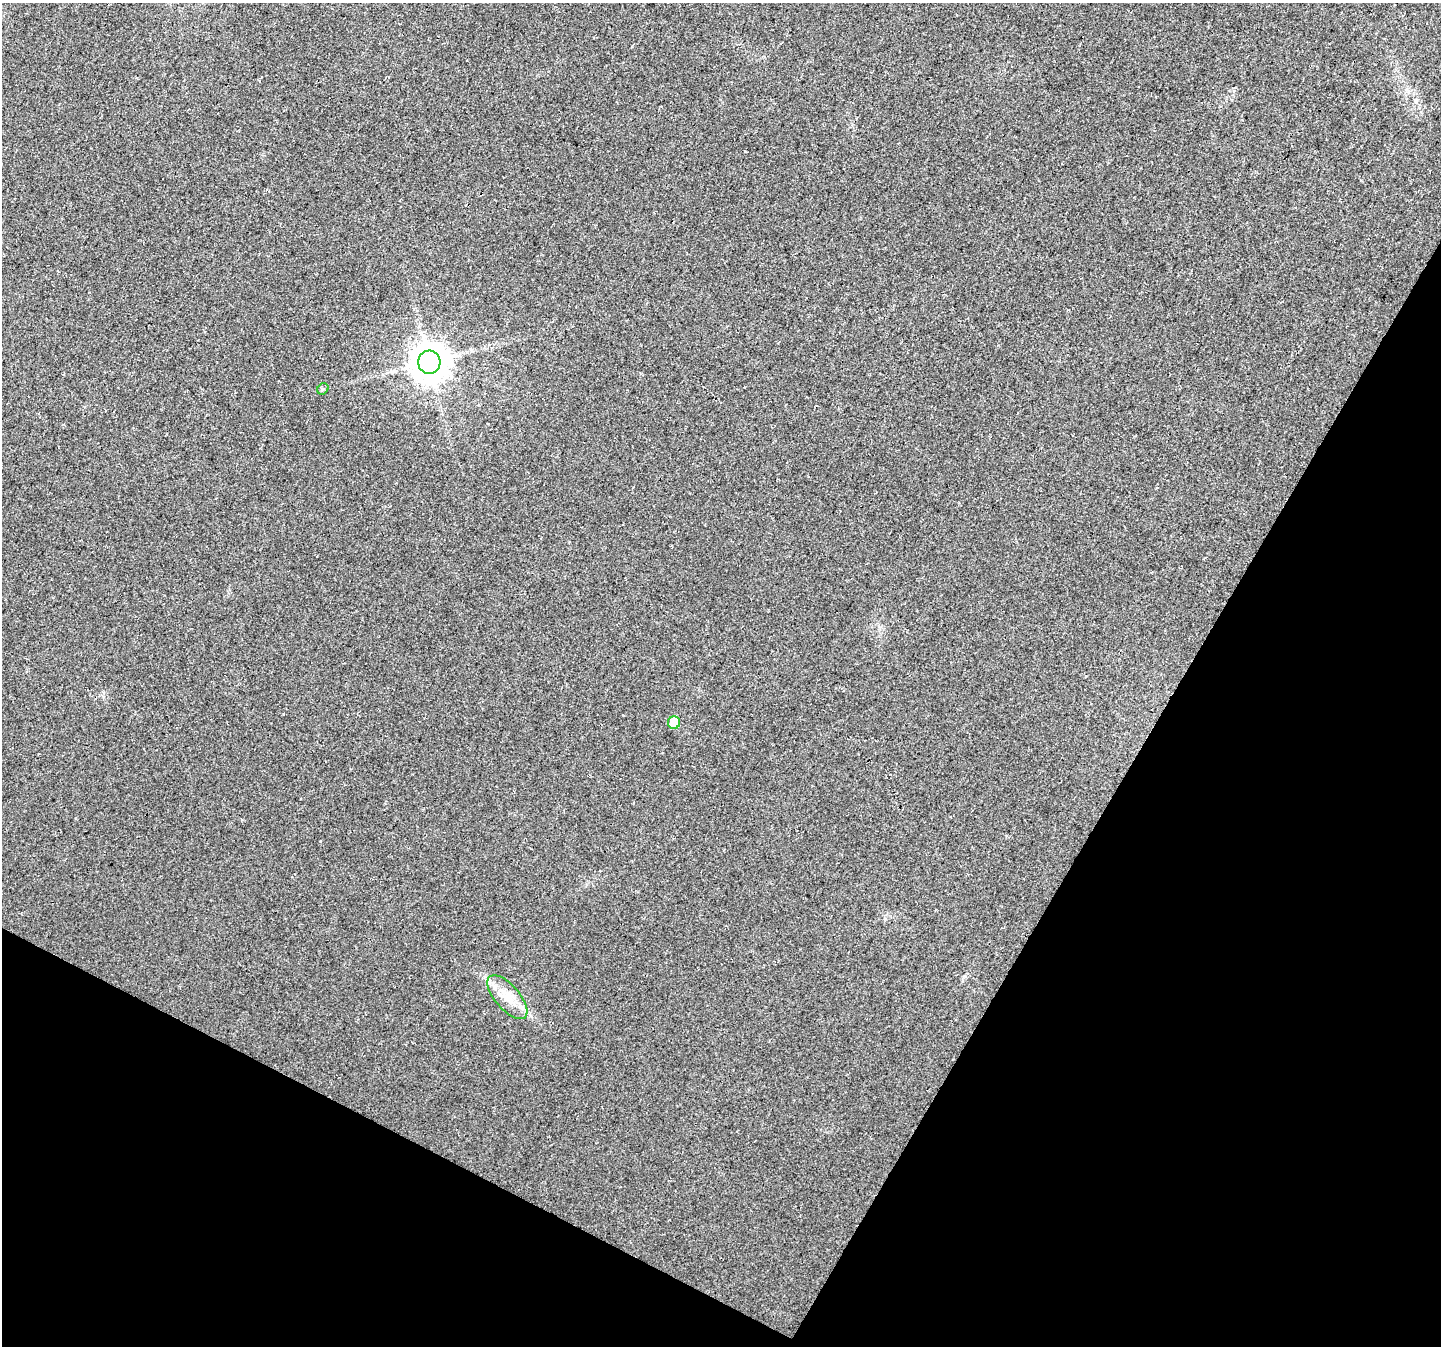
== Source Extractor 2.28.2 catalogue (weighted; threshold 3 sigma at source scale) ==
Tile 15 of 4 x 4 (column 3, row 4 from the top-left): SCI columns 2909-4347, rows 253-1596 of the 5830 x 5942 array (HDU 1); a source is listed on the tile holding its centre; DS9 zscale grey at full resolution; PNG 1443 x 1348 px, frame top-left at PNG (2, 3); each listed source drawn as its Kron ellipse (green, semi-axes under 4 px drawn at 4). Shown black and unused: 27% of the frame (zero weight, under 3 of 4 exposures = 5% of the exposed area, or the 3 px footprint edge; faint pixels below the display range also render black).
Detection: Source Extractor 2.28.2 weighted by HDU 2 'WHT'; one run over the whole footprint, this tile lists its part. Background 0.023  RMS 0.0072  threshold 0.0325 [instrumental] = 3 sigma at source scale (4.5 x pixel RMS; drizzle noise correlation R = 1.50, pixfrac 1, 0.0396/0.0396 arcsec/px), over >= 5 px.
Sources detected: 5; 1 cosmic-ray / hot-pixel residue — neither listed nor drawn; the other 4 listed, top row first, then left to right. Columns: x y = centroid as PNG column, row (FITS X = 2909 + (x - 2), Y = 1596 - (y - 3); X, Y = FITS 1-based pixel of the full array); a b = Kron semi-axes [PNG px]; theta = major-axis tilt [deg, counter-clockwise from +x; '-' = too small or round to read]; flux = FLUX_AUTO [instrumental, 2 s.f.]
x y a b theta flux
429 362 11 11 - 1400
323 389 6 5 - 1.3
674 723 6 6 - 15
507 997 27 12 -49 14